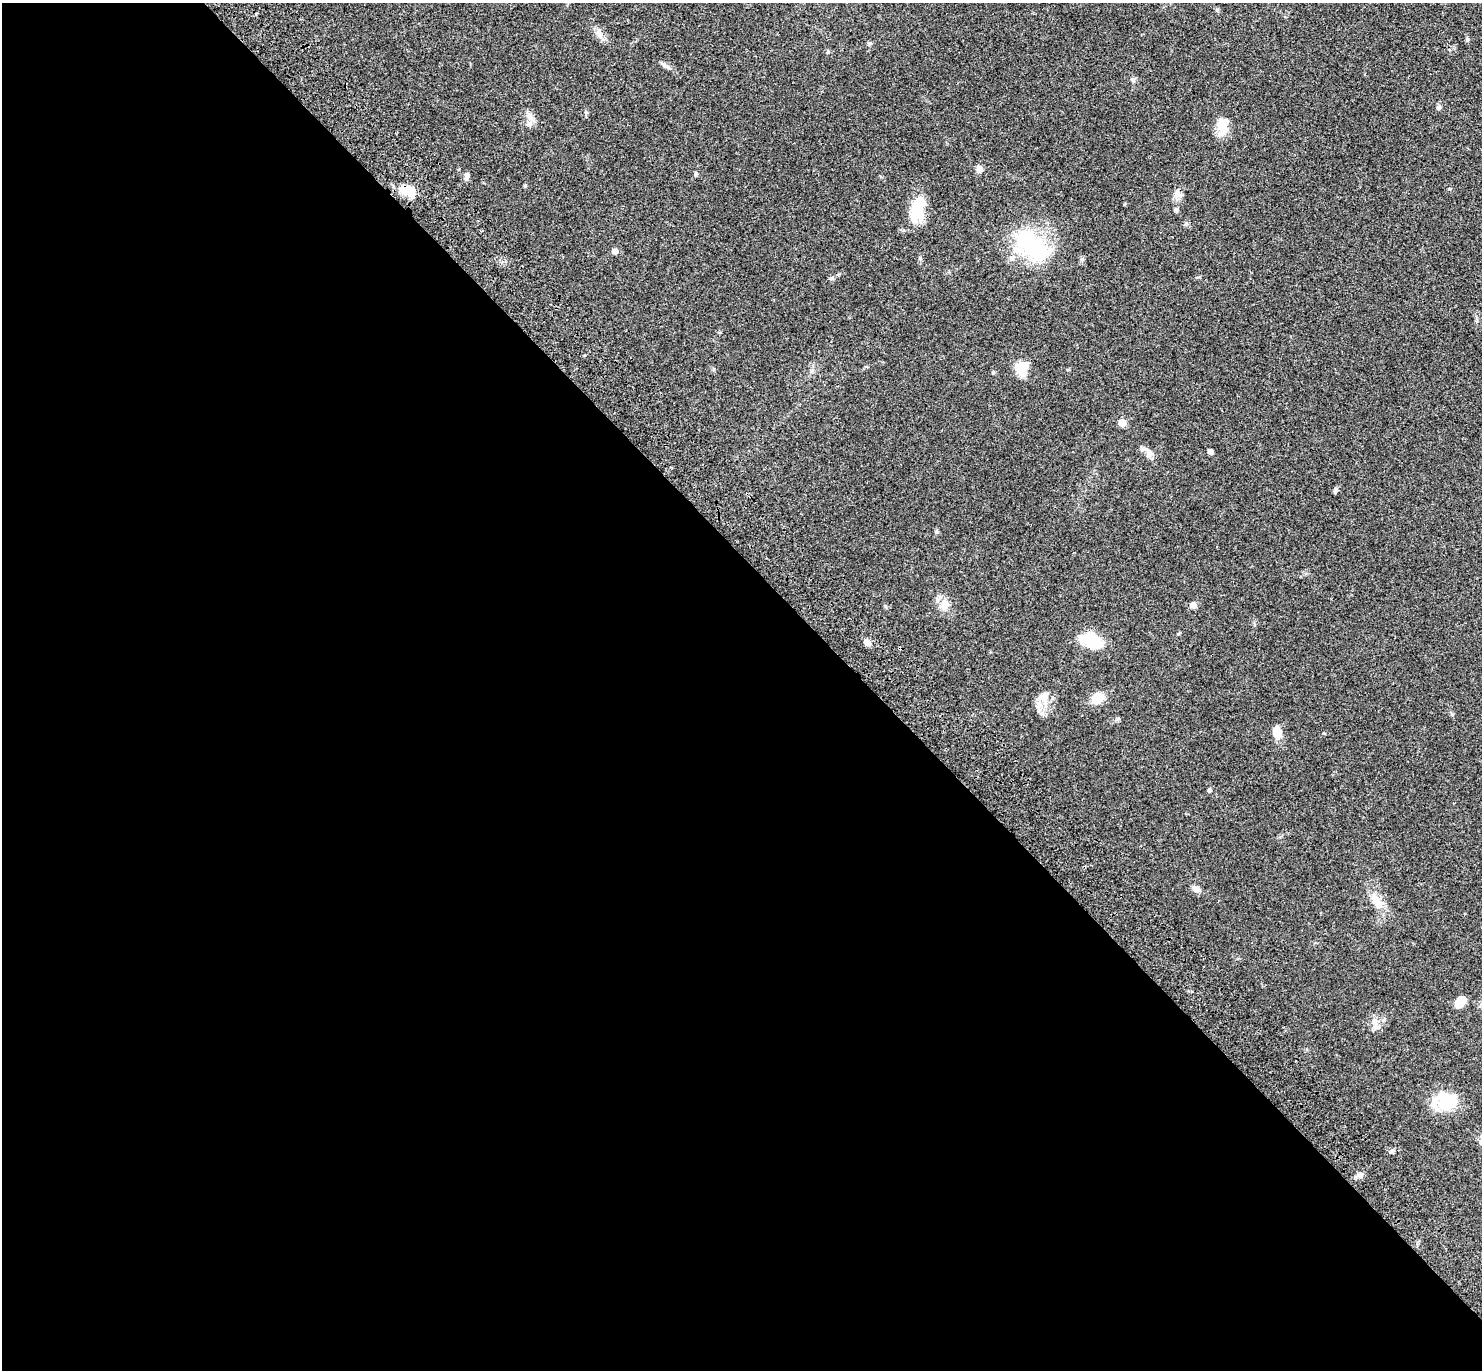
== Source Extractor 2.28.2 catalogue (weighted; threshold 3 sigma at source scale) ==
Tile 9 of 4 x 4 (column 1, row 3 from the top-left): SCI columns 98-1577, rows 1614-2981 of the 6115 x 6104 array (HDU 1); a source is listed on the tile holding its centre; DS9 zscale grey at full resolution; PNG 1484 x 1372 px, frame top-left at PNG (2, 3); no overlay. Shown black and unused: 58% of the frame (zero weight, under 3 of 4 exposures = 6% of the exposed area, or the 3 px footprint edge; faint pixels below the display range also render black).
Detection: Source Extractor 2.28.2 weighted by HDU 2 'WHT'; one run over the whole footprint, this tile lists its part. Background 0.051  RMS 0.0054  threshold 0.0242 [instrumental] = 3 sigma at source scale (4.5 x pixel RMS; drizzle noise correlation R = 1.50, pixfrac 1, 0.05/0.05 arcsec/px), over >= 5 px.
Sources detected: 45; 2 inside a brighter object's white glare — not listed; the other 43 listed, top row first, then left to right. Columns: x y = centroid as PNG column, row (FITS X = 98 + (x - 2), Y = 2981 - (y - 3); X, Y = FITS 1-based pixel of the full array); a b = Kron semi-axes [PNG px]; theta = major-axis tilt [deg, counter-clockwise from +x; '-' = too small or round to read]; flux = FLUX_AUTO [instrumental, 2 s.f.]
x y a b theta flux
600 35 10 4 -42 2.1
1467 39 5 5 - 0.68
869 43 7 5 33 0.86
666 66 14 5 -30 1.9
1133 79 7 4 19 0.88
1438 107 7 6 - 1.2
529 124 10 7 19 2.3
1222 126 22 14 -77 7.9
979 169 9 8 - 2.3
696 174 5 5 - 0.7
466 176 10 5 85 1.8
1449 189 5 3 - 0.42
407 190 15 9 -24 12
1177 194 14 9 82 3.1
917 209 34 16 76 16
1176 210 6 5 - 0.91
1033 246 48 26 -43 47
615 251 6 6 - 2.1
832 278 7 5 30 1.1
1021 369 14 12 -81 11
993 372 5 5 - 0.59
1122 423 7 6 - 5.3
1210 452 5 5 - 1.7
1149 453 12 8 -78 2.8
1336 490 7 6 - 1.2
936 532 6 4 45 0.73
944 604 16 11 86 5.5
1193 605 8 7 - 2.4
867 642 8 7 - 2.6
1093 642 23 14 -3 13
1044 696 17 12 28 5.3
1098 698 13 10 26 9.1
1039 710 7 6 - 1.6
1118 718 6 5 - 0.82
1277 733 16 11 -84 5.2
1209 790 6 5 - 0.83
1196 889 11 7 -27 2.5
1377 901 25 12 -50 7.8
1460 1002 11 8 46 8.3
1375 1022 12 8 -85 3.5
1444 1104 34 21 -52 17
1392 1151 8 5 17 1.2
1359 1175 8 7 - 2.1
Overlapping masked pixels (flux is a lower limit): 1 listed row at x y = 407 190
Unlisted compact peaks at least as high as the median listed source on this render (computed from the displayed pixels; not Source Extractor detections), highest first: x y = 920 258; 1186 223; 1178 634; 1324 733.